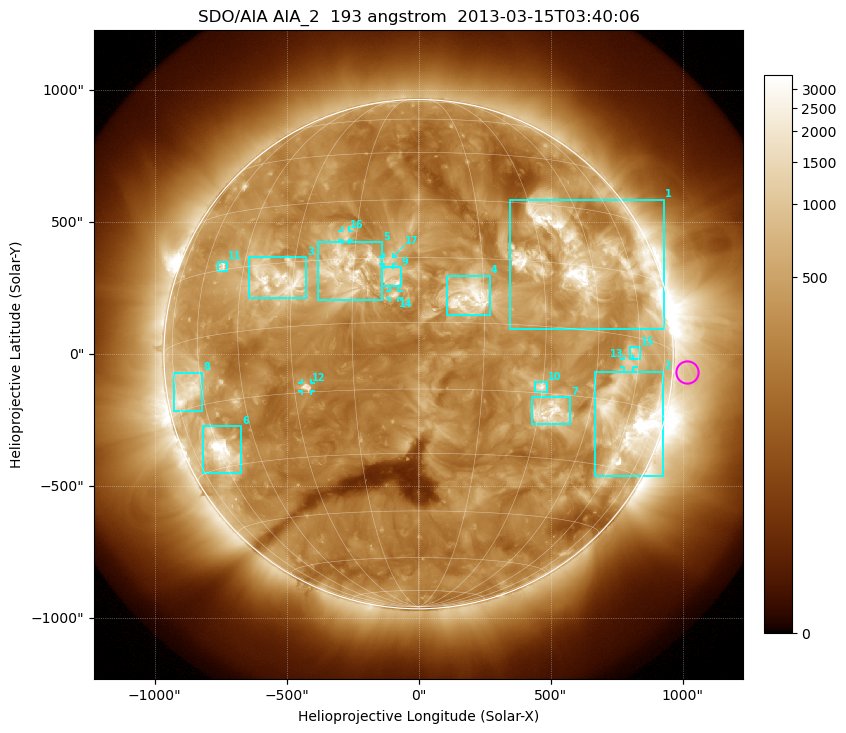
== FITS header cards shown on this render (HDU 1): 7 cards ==
TELESCOP= 'SDO/AIA'
INSTRUME= 'AIA_2'
WAVELNTH=                  193
WAVEUNIT= 'angstrom'
DATE-OBS= '2013-03-15T03:40:06.84'
CTYPE1  = 'HPLN-TAN'
CTYPE2  = 'HPLT-TAN'

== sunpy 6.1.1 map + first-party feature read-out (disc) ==
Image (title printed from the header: SDO/AIA AIA_2  193 angstrom  2013-03-15T03:40:06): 1024 x 1024 px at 2.4 arcsec/px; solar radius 965 arcsec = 402 px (full disc in frame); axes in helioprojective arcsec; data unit not stated in the header (colour bar unlabelled)
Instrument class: DISC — disc imager (sunpy class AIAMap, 193 A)
Bright regions (active regions / flare kernels): reference = the median radial profile (limb darkening/brightening removed); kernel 9 px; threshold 5 sigma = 706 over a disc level ~301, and >= 1.15x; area >= 12 px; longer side >= 10 px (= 24 arcsec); searched inside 0.97 R_sun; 17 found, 17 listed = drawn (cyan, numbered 1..; 5 of them under ~33 arcsec drawn as corner ticks so the feature stays visible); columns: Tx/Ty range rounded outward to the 5 arcsec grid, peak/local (2 s.f.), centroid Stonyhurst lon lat
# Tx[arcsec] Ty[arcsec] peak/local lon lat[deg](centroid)
1 345..930 95..585 16 +42 +17
2 670..930 -460..-65 22 +61 -20
3 -645..-425 210..370 10 -34 +11
4 105..270 145..300 9.9 +12 +6
5 -385..-140 205..425 6.3 -17 +13
6 -815..-670 -450..-270 14 -59 -26
7 430..575 -270..-160 8.5 +33 -19
8 -930..-820 -215..-70 6.4 -67 -11
9 -140..-65 260..330 6.1 -6 +10
10 440..485 -145..-105 6.7 +30 -14
11 -760..-725 315..350 6.2 -53 +16
12 -445..-405 -140..-110 5.5 -27 -14
13 780..815 -50..-20 3.9 +56 -6
14 -110..-75 210..240 5.2 -5 +6
15 800..840 -20..30 3.9 +58 -3
16 -290..-265 435..470 4.1 -18 +21
17 -135..-95 340..370 3.7 -7 +14
Off-limb structures (1.02-1.3 R_sun): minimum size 162 px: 2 found; the strongest spans PA ~230..300 deg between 1.02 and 1.3 R_sun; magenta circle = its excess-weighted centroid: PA ~265 deg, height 1.06 R_sun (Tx ~1020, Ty ~-70 arcsec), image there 1.7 x the reference